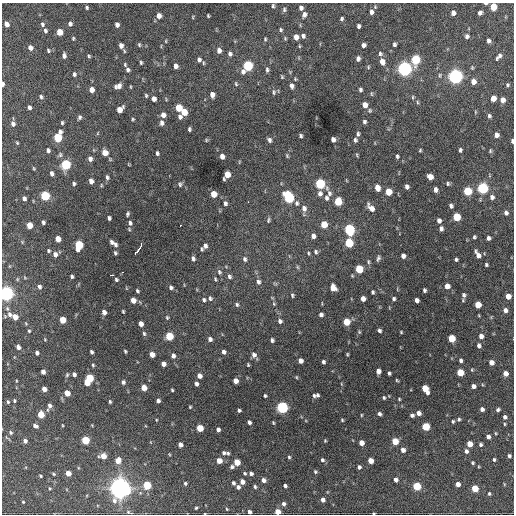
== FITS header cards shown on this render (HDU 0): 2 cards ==
NAXIS1  =                  512 / Axis length
NAXIS2  =                  512 / Axis length

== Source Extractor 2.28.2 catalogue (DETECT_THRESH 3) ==
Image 512 x 512 px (HDU 0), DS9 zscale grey, 1 PNG px = 1 image px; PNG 516 x 516 px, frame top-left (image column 1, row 512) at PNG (2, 3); no overlay
Background 1310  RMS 32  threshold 96.8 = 3 sigma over >= 5 px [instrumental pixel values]
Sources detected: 370; all 370 listed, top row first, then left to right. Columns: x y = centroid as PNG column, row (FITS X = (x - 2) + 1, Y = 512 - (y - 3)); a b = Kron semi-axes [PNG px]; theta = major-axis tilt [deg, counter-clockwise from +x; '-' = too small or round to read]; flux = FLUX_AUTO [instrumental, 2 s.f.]
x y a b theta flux
486 3 4 2 - 4.0e+03
273 6 6 4 -90 3.1e+03
493 7 5 5 - 4.6e+04
87 8 5 4 - 3.2e+03
301 8 5 4 - 6.9e+03
284 10 6 5 - 4.0e+03
371 12 6 4 85 6.8e+03
453 13 5 4 - 1.1e+04
480 13 5 4 - 5.5e+03
304 15 7 5 78 7.2e+03
159 16 6 5 - 1.1e+04
208 16 3 2 - 2.2e+03
193 17 4 3 - 1.7e+03
342 19 4 3 - 3.6e+03
7 24 5 4 - 1.2e+04
42 24 6 5 - 4.8e+03
70 24 5 4 - 6.6e+03
117 25 5 4 - 7.9e+03
358 26 4 3 - 5.1e+03
281 30 4 4 - 3.2e+03
45 31 6 4 -74 4.3e+03
60 32 5 4 - 3.3e+04
303 36 5 4 - 4.9e+03
467 36 6 5 - 5.9e+03
296 37 5 4 - 1.4e+04
73 38 5 3 - 2.7e+03
285 38 4 3 - 2.4e+03
265 39 5 4 - 2.3e+03
166 41 4 3 - 1.8e+03
488 41 5 4 - 6.0e+03
394 44 4 3 - 4.6e+03
139 45 5 4 - 2.7e+03
363 45 4 4 - 7.4e+03
121 46 6 5 - 1.0e+04
299 46 5 3 - 2.2e+03
30 48 6 5 - 9.2e+03
48 50 5 4 - 3.3e+03
219 50 6 5 - 9.9e+03
230 54 6 5 - 5.6e+03
380 54 6 5 - 4.4e+03
64 56 7 5 -86 7.0e+03
89 56 4 4 - 2.8e+03
499 56 9 4 49 7.1e+03
358 59 5 4 - 6.9e+03
199 60 5 4 - 5.6e+03
415 60 6 5 - 1.2e+05
141 62 5 3 - 3.0e+03
382 62 7 5 -74 1.6e+04
203 63 6 3 -83 2.3e+03
125 65 7 4 -58 3.1e+03
176 66 5 4 - 8.9e+03
248 66 7 5 61 1.9e+05
368 67 5 4 - 2.6e+03
472 68 5 4 - 2.3e+03
404 69 6 6 - 8.0e+05
128 70 5 4 - 5.3e+03
267 70 7 4 88 4.4e+03
74 74 5 4 - 4.7e+03
440 75 7 4 73 3.2e+03
455 76 6 6 - 7.8e+05
282 77 5 4 - 2.4e+03
295 79 4 3 - 2.3e+03
473 82 6 5 - 1.5e+04
3 84 4 2 - 7.4e+03
236 84 6 4 -73 3.1e+03
507 85 5 4 - 3.1e+03
118 86 7 5 23 1.2e+04
292 86 6 4 -82 7.7e+03
92 90 5 4 - 1.6e+04
360 90 5 4 - 4.5e+03
274 92 7 5 83 4.3e+03
371 94 7 3 -89 2.4e+03
146 95 5 3 - 2.6e+03
212 95 5 4 - 1.1e+04
41 97 6 5 - 4.1e+03
413 97 5 4 - 2.8e+03
493 98 5 4 - 2.2e+04
154 99 5 4 - 9.8e+03
503 100 5 5 - 1.3e+04
417 102 6 4 -88 2.7e+03
365 105 5 5 - 1.7e+04
29 107 5 3 - 6.3e+03
179 108 5 5 - 5.3e+04
120 109 6 5 - 2.3e+04
370 111 6 5 - 3.4e+03
184 112 5 5 - 3.4e+04
475 112 5 3 - 1.8e+03
163 115 5 5 - 1.1e+04
489 116 5 4 - 4.2e+03
79 117 5 4 - 4.8e+03
180 117 6 5 - 6.6e+03
133 119 4 4 - 2.5e+03
364 122 4 3 - 4.6e+03
62 123 4 3 - 3.1e+03
161 123 6 4 -89 6.8e+03
13 124 6 5 - 7.6e+03
189 129 4 3 - 3.9e+03
98 133 5 3 - 1.9e+03
358 134 5 4 - 4.1e+03
496 135 5 4 - 1.0e+04
301 136 4 3 - 3.9e+03
58 137 7 5 74 1.1e+05
206 140 5 4 - 2.4e+03
269 140 6 4 -59 5.7e+03
333 140 5 4 - 9.2e+03
355 140 5 4 - 4.4e+03
512 141 4 3 - 3.9e+03
17 143 4 3 - 2.4e+03
48 150 4 3 - 5.4e+03
420 150 3 2 - 2.4e+03
460 150 4 3 - 4.2e+03
490 151 5 4 - 2.8e+03
105 153 7 6 - 1.9e+04
157 153 5 3 - 4.2e+03
60 155 7 5 77 4.4e+03
222 156 5 4 - 1.1e+04
287 156 5 4 - 2.6e+03
397 156 4 3 - 3.8e+03
90 159 6 5 - 8.2e+03
66 165 6 5 - 1.7e+05
34 168 5 3 - 2.2e+03
52 174 5 4 - 7.3e+03
227 175 7 5 63 3.0e+04
107 177 6 4 -75 4.8e+03
430 177 5 5 - 1.9e+04
91 181 5 4 - 1.1e+04
74 183 4 3 - 3.9e+03
448 183 5 4 - 3.4e+03
180 184 7 6 - 4.3e+03
320 184 6 5 - 1.6e+05
101 185 5 3 - 2.0e+03
407 187 5 4 - 6.3e+03
377 188 6 4 -74 2.0e+04
483 188 6 5 - 2.4e+05
435 190 5 4 - 8.0e+03
468 191 5 5 - 9.9e+04
389 192 5 5 - 3.9e+04
320 193 7 6 - 8.0e+03
329 193 8 6 81 7.7e+03
214 194 5 5 - 3.2e+04
45 196 5 5 - 1.4e+05
289 197 7 5 -63 2.4e+05
492 197 6 5 - 7.6e+03
24 198 4 4 - 6.8e+03
326 198 6 5 - 5.3e+03
248 202 2 2 - 4.8e+03
338 202 6 5 - 6.5e+04
225 203 6 5 - 5.0e+03
297 203 6 5 - 4.8e+03
451 206 4 4 - 5.5e+03
304 208 8 6 -79 1.1e+04
371 208 9 5 -50 1.6e+04
506 213 6 5 - 6.8e+03
128 214 6 4 72 3.6e+03
457 217 5 5 - 6.8e+04
109 218 4 3 - 4.8e+03
268 220 7 4 84 3.4e+03
439 221 5 4 - 8.3e+03
43 222 4 3 - 4.7e+03
130 223 7 6 - 6.9e+03
324 224 5 5 - 4.1e+04
29 225 5 4 - 3.1e+04
180 225 3 2 - 2.6e+03
441 229 5 4 - 6.4e+03
349 230 6 5 - 2.5e+05
313 236 5 4 - 9.0e+03
474 237 4 3 - 3.4e+03
488 238 4 4 - 5.7e+03
58 239 5 4 - 2.9e+04
112 242 6 4 -55 6.1e+03
349 243 6 5 - 1.0e+05
79 245 6 5 - 1.0e+05
115 245 7 4 -77 6.1e+03
205 246 5 4 - 7.1e+03
139 248 13 3 56 3.1e+04
201 249 4 3 - 2.7e+03
48 251 4 4 - 3.2e+03
316 252 6 4 -68 4.1e+03
115 253 4 3 - 3.6e+03
308 253 5 3 - 2.3e+03
55 254 6 5 - 9.2e+03
478 255 9 4 -61 1.2e+04
403 256 5 4 - 8.1e+03
193 258 6 4 -76 5.6e+03
378 258 7 4 75 4.7e+03
245 259 7 5 -74 5.5e+03
456 259 4 3 - 3.5e+03
368 262 7 5 -87 3.6e+03
486 265 3 3 - 3.2e+03
297 267 6 4 -88 2.6e+03
359 269 5 5 - 7.4e+04
219 272 7 5 -64 4.8e+03
112 275 4 2 - 6.6e+03
72 276 4 4 - 3.9e+03
229 276 6 5 - 5.3e+03
25 278 6 4 -20 2.2e+03
215 279 6 3 -70 2.8e+03
116 280 4 4 - 3.5e+03
258 282 6 5 - 6.2e+03
447 286 5 4 - 1.8e+04
39 287 6 5 - 5.6e+03
171 288 5 4 - 5.4e+03
333 288 6 5 - 2.1e+04
424 290 4 3 - 4.2e+03
137 291 4 3 - 3.3e+03
373 292 4 3 - 3.5e+03
6 293 6 5 - 8.5e+05
292 295 4 4 - 2.9e+03
464 295 6 6 - 5.9e+03
508 296 5 4 - 2.0e+04
210 298 7 5 -73 4.7e+03
363 299 5 4 - 1.2e+04
394 299 4 3 - 4.0e+03
133 300 5 4 - 1.9e+04
204 300 6 5 - 4.2e+03
417 300 4 4 - 8.8e+03
237 304 5 4 - 3.8e+03
274 304 5 4 - 2.3e+03
478 305 5 5 - 3.6e+04
505 310 5 4 - 8.4e+03
123 311 4 3 - 2.5e+03
104 312 5 4 - 1.0e+04
10 314 8 7 - 1.0e+04
321 315 4 4 - 6.1e+03
15 317 5 4 - 2.2e+04
167 318 6 4 -64 2.8e+03
63 320 5 4 - 4.3e+04
280 321 5 5 - 6.0e+03
346 322 5 5 - 4.9e+04
141 324 5 4 - 1.3e+04
379 330 4 4 - 4.8e+03
29 331 4 4 - 2.3e+03
359 332 5 4 - 2.3e+03
401 332 3 3 - 1.9e+03
144 334 6 4 -83 3.6e+03
169 336 5 5 - 8.1e+04
481 336 5 5 - 1.0e+04
452 338 5 5 - 6.1e+04
210 339 5 4 - 6.9e+03
272 340 5 4 - 4.5e+03
479 346 5 4 - 5.7e+03
18 347 4 4 - 7.1e+03
125 351 4 3 - 2.8e+03
91 352 4 3 - 4.7e+03
224 352 5 4 - 6.6e+03
37 353 4 3 - 5.4e+03
347 354 4 3 - 2.3e+03
152 355 5 4 - 1.7e+04
254 355 8 5 -55 9.5e+03
173 356 6 5 - 7.0e+03
461 360 4 3 - 5.0e+03
300 361 5 4 - 1.1e+04
323 362 4 4 - 4.3e+03
491 362 5 4 - 1.3e+04
163 364 4 4 - 1.0e+04
93 365 5 4 - 2.8e+03
248 365 3 3 - 2.3e+03
378 371 5 4 - 1.3e+04
43 372 4 4 - 1.0e+04
460 372 5 5 - 5.2e+04
389 373 4 3 - 3.8e+03
505 373 5 4 - 1.4e+04
74 374 4 4 - 7.0e+03
67 375 5 4 - 3.2e+03
199 376 5 4 - 1.2e+04
296 377 4 4 - 2.2e+03
89 378 5 5 - 8.3e+04
397 380 4 3 - 2.2e+03
235 381 5 4 - 1.6e+04
123 382 6 5 - 5.5e+03
87 383 5 4 - 2.4e+04
196 384 4 3 - 5.9e+03
473 386 4 4 - 8.9e+03
144 387 5 4 - 2.5e+04
44 389 5 4 - 1.3e+04
425 389 7 5 -62 4.7e+04
172 390 3 3 - 2.4e+03
67 393 5 4 - 2.7e+04
317 395 4 4 - 3.8e+03
265 396 3 3 - 3.3e+03
314 396 4 4 - 3.6e+03
384 398 4 3 - 2.8e+03
399 399 3 3 - 2.1e+03
14 401 4 3 - 2.6e+03
158 401 4 4 - 6.0e+03
8 402 4 3 - 2.7e+03
110 402 4 3 - 3.1e+03
50 405 6 5 - 7.4e+03
190 407 3 3 - 2.1e+03
282 407 5 5 - 3.4e+05
482 409 4 4 - 7.6e+03
239 410 4 3 - 3.8e+03
498 410 5 4 - 4.2e+03
418 413 5 4 - 1.1e+04
379 414 5 4 - 5.4e+03
41 415 5 4 - 4.7e+04
361 415 4 3 - 1.9e+03
412 415 5 4 - 4.8e+03
505 417 5 5 - 5.4e+03
459 419 5 4 - 3.4e+03
156 420 4 2 - 1.7e+03
342 420 4 3 - 2.4e+03
453 421 4 3 - 3.1e+03
249 422 4 3 - 6.0e+03
273 423 4 3 - 2.3e+03
505 424 4 3 - 2.1e+03
62 425 3 2 - 1.6e+03
35 426 5 4 - 6.9e+03
426 427 5 5 - 7.1e+04
200 428 5 4 - 5.1e+04
218 430 4 4 - 7.3e+03
11 432 5 5 - 3.5e+03
488 437 5 4 - 7.4e+03
85 440 5 5 - 8.3e+04
25 441 4 4 - 7.4e+03
325 441 4 3 - 2.1e+03
395 441 5 5 - 4.6e+04
361 443 4 4 - 1.8e+04
470 444 5 4 - 2.8e+04
180 445 4 4 - 1.1e+04
480 445 4 4 - 4.4e+03
403 450 5 4 - 1.1e+04
466 451 5 4 - 6.3e+03
224 453 6 5 - 5.1e+03
228 453 5 4 - 3.2e+03
169 454 5 3 - 1.7e+03
103 456 5 5 - 2.8e+04
509 456 4 4 - 4.3e+03
289 457 4 4 - 2.9e+03
322 460 5 5 - 4.4e+03
494 460 4 4 - 3.6e+03
118 461 6 5 - 1.9e+04
219 461 5 4 - 2.1e+04
370 461 5 4 - 2.1e+04
237 462 5 4 - 4.0e+04
473 463 4 3 - 2.9e+03
232 467 6 5 - 5.5e+03
359 467 4 4 - 5.3e+03
315 471 4 4 - 3.2e+03
68 473 4 4 - 2.3e+04
245 473 4 3 - 3.1e+03
251 473 4 4 - 5.8e+03
53 474 4 3 - 2.5e+03
40 476 3 3 - 2.7e+03
264 480 5 4 - 1.0e+04
396 480 4 4 - 8.2e+03
242 482 5 4 - 1.2e+04
185 483 4 3 - 3.2e+03
233 483 4 4 - 4.6e+03
458 484 4 4 - 1.1e+04
504 484 5 3 - 1.7e+03
147 485 5 5 - 8.7e+04
285 486 4 3 - 5.3e+03
417 486 5 5 - 9.3e+04
238 487 5 4 - 6.5e+03
255 487 4 4 - 3.9e+03
50 488 4 4 - 2.1e+03
120 488 8 8 - 1.6e+06
475 488 5 4 - 4.8e+04
489 494 4 3 - 2.9e+03
323 500 5 4 - 8.6e+03
23 502 4 3 - 1.9e+03
284 504 5 5 - 6.4e+03
196 508 3 3 - 2.4e+03
227 509 4 3 - 2.0e+03
128 512 5 4 - 2.5e+03
249 512 4 4 - 6.3e+03
277 512 4 4 - 2.4e+04
205 513 3 2 - 1.3e+03
373 513 3 2 - 2.0e+03
At the frame edge (FLAGS 8, measured only in part): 9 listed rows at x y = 486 3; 493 7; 3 84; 512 141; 6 293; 249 512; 277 512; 205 513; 373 513